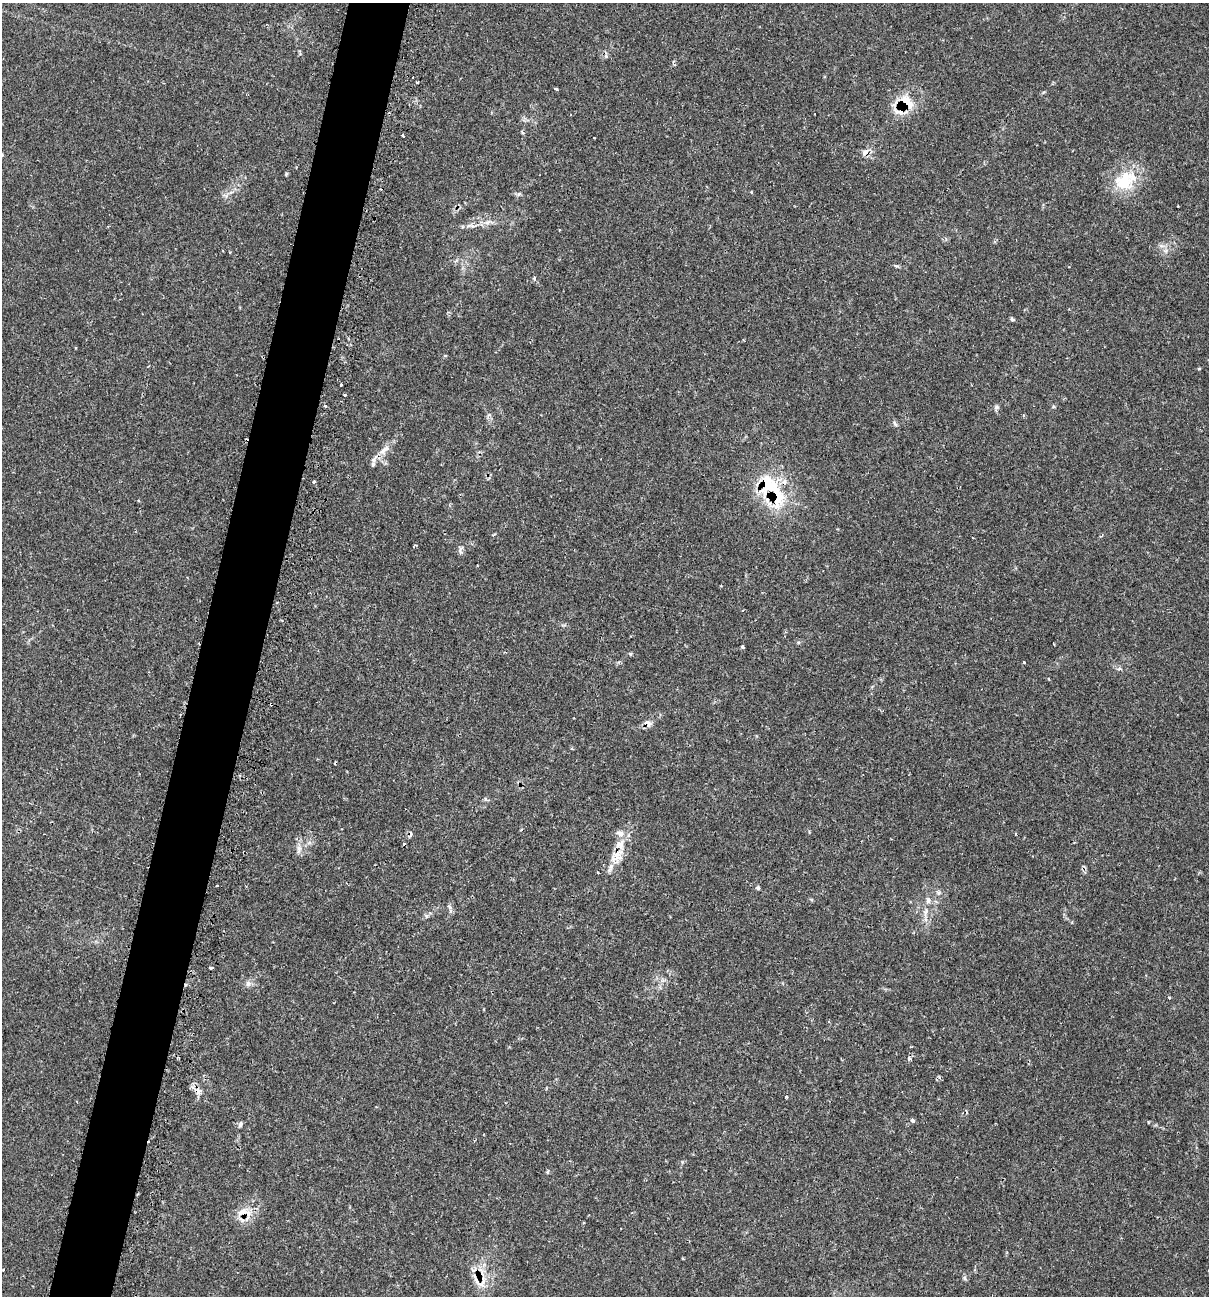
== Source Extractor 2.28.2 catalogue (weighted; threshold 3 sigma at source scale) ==
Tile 7 of 4 x 4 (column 3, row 2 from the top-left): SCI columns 2682-3888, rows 2631-3924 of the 5431 x 5468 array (HDU 1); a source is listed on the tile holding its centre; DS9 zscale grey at full resolution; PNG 1211 x 1298 px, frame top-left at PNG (2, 3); no overlay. Shown black and unused: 5% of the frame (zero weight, under 2 of 3 exposures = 3% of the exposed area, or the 3 px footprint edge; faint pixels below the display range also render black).
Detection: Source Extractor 2.28.2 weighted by HDU 2 'WHT'; one run over the whole footprint, this tile lists its part. Background 0.0817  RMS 0.0039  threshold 0.0176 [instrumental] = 3 sigma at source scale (4.5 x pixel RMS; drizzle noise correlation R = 1.50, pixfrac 1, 0.05/0.05 arcsec/px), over >= 5 px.
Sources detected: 62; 7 cosmic-ray / hot-pixel residue — not listed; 5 inside a brighter listed object's ellipse — not listed separately; the other 50 listed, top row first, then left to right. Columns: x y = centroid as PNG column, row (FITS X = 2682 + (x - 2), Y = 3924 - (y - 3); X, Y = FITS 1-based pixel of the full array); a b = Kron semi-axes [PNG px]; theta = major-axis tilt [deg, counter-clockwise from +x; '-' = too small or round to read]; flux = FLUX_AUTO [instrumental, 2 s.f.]
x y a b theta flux
417 82 3 3 - 0.62
556 89 4 3 - 1.4
907 102 23 12 -47 7.4
522 132 7 3 -43 0.46
402 135 3 3 - 0.43
866 152 8 7 - 2.7
1124 181 29 27 14 15
751 192 3 3 - 0.5
487 222 7 6 - 1.3
1165 251 7 6 - 1.3
896 266 8 3 -13 0.59
534 278 4 4 - 0.64
1012 319 6 4 -30 0.63
341 385 3 3 - 0.92
345 395 3 3 - 0.57
325 406 3 3 - 1.2
1053 406 5 5 - 0.49
996 407 7 6 - 0.99
895 424 9 4 -63 0.81
384 450 20 7 41 3.7
373 464 7 6 - 0.98
314 481 3 3 - 0.83
774 491 59 26 -64 26
460 551 13 5 -87 1.2
742 647 3 3 - 0.92
630 654 5 3 - 0.4
1024 662 3 3 - 0.37
271 704 3 3 - 0.95
648 723 12 7 -17 1.8
620 844 15 13 58 5.1
299 849 12 6 84 2
610 868 16 6 64 2.4
598 873 3 2 - 0.44
217 886 3 2 - 0.41
758 888 5 5 - 0.61
928 900 9 6 89 1.6
450 907 8 5 -37 0.98
925 912 10 6 67 1.6
426 916 6 4 -72 0.57
211 968 4 3 - 0.99
248 984 8 6 89 1.3
909 1059 4 3 - 1.6
198 1091 12 8 -75 2.4
786 1097 3 3 - 0.83
912 1120 6 5 - 0.76
240 1124 8 5 65 0.95
548 1172 5 3 - 0.5
244 1212 22 11 -5 5.9
964 1278 7 4 -71 0.61
482 1283 16 9 62 3.8
Overlapping masked pixels (flux is a lower limit): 9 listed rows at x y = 907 102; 866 152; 774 491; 271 704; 648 723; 610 868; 198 1091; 244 1212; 482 1283
Unlisted compact peaks at least as high as the median listed source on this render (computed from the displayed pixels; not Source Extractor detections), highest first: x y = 286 174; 1199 369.